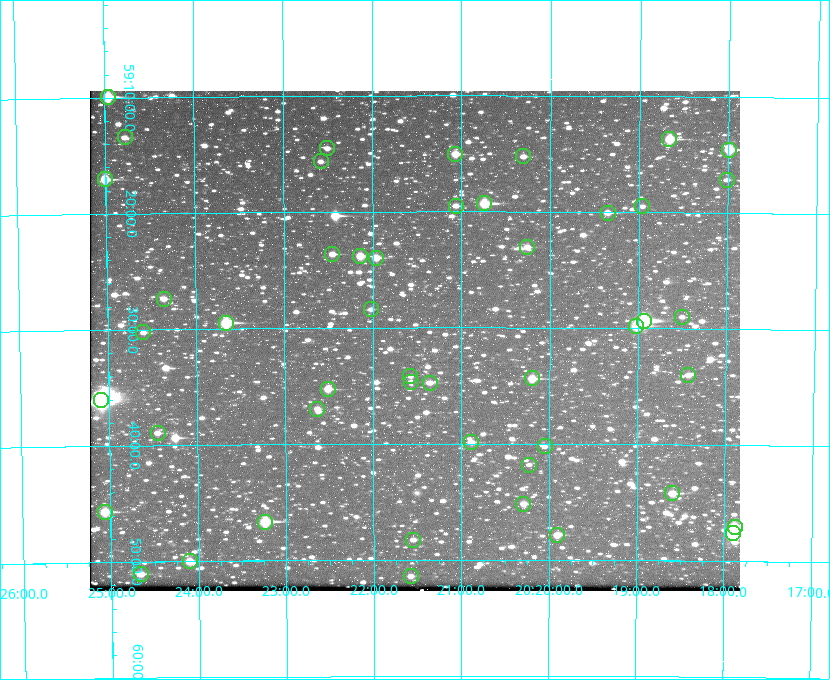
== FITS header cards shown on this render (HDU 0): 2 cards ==
NAXIS1  =                  650 / Width of table row in bytes
NAXIS2  =                  500 / Number of rows in table

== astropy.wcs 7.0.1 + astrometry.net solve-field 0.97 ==
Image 650 x 500 px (HDU 0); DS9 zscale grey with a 90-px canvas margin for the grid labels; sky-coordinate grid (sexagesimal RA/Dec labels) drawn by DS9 from the SOLVED WCS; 48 Tycho-2 reference stars matched to detected sources circled (green)
Header WCS: none
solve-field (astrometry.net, Tycho-2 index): SOLVED blind (the file carries no WCS)
Solved WCS: RA---TAN-SIP/DEC--TAN-SIP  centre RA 20:21:32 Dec +59:31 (305.38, +59.52 deg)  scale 5.17 arcsec/px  FOV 56.0' x 43.1'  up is -180 deg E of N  parity flipped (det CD > 0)
(file carries no celestial WCS; the grid is the blind solution)
Tycho-2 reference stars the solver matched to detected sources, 48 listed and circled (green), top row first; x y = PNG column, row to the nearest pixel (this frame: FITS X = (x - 90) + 1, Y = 500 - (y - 91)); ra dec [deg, ICRS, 3 dp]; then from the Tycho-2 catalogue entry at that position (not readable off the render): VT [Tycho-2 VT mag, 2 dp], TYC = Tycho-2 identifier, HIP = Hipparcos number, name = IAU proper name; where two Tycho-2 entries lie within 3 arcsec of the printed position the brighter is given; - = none
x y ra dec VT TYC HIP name
108 97 306.240 +59.165 8.78 3949-1539-1 100701 -
125 137 306.195 +59.224 11.41 3949-1857-1 - -
669 139 304.666 +59.228 9.63 3949-1325-1 - -
327 148 305.626 +59.242 11.94 3949-1433-1 - -
729 150 304.498 +59.243 9.91 3949-663-1 - -
455 154 305.267 +59.251 11.19 3949-745-1 - -
523 156 305.075 +59.254 11.10 3949-857-1 - -
321 161 305.645 +59.261 12.19 3949-1327-1 - -
105 179 306.252 +59.284 9.41 3949-1643-1 - -
727 180 304.503 +59.286 12.15 3949-1521-1 - -
484 203 305.185 +59.322 8.95 3949-1869-1 - -
456 206 305.266 +59.325 11.55 3949-717-1 - -
642 206 304.741 +59.325 12.05 3949-499-1 - -
608 213 304.838 +59.335 10.93 3949-1877-1 - -
527 247 305.064 +59.384 11.29 3949-93-1 - -
332 254 305.613 +59.394 10.81 3949-1261-1 - -
360 256 305.535 +59.397 10.37 3949-1383-1 - -
376 258 305.490 +59.400 10.79 3949-1179-1 - -
164 299 306.091 +59.456 11.36 3949-919-1 - -
371 309 305.505 +59.474 11.77 3949-1259-1 - -
682 317 304.626 +59.483 12.57 3949-149-1 - -
644 321 304.733 +59.490 8.93 3949-1451-1 - -
226 323 305.915 +59.492 9.25 3949-1149-1 - -
636 326 304.755 +59.496 9.37 3949-615-1 - -
143 332 306.149 +59.504 12.27 3949-401-1 - -
688 375 304.607 +59.567 11.00 3949-1861-1 - -
410 376 305.394 +59.570 11.70 3949-405-1 - -
532 378 305.049 +59.573 10.18 3949-1099-1 - -
411 382 305.393 +59.578 11.77 3949-137-1 - -
430 383 305.340 +59.579 10.98 3949-39-1 - -
328 389 305.628 +59.588 10.19 3949-1517-1 - -
101 400 306.271 +59.600 6.45 3949-2016-1 100714 -
317 409 305.659 +59.616 11.86 3949-1415-1 - -
158 433 306.113 +59.648 11.13 3949-1837-1 - -
471 442 305.223 +59.664 11.52 3949-1631-1 - -
545 446 305.013 +59.671 12.48 3949-1826-1 - -
529 465 305.057 +59.697 12.28 3949-191-1 - -
672 493 304.649 +59.737 10.61 3949-735-1 - -
523 504 305.073 +59.753 11.06 3949-89-1 - -
105 512 306.265 +59.761 9.71 3949-555-1 - -
265 522 305.808 +59.778 8.73 3949-715-1 100545 -
735 527 304.470 +59.785 9.54 3949-1615-1 - -
733 533 304.474 +59.793 10.98 3949-1187-1 100048 -
557 535 304.976 +59.797 11.33 3949-1031-1 - -
413 540 305.387 +59.804 11.49 3949-285-1 - -
190 561 306.026 +59.833 10.93 3949-785-1 - -
141 574 306.165 +59.851 11.26 3949-49-1 - -
411 576 305.395 +59.857 11.71 3949-313-1 - -